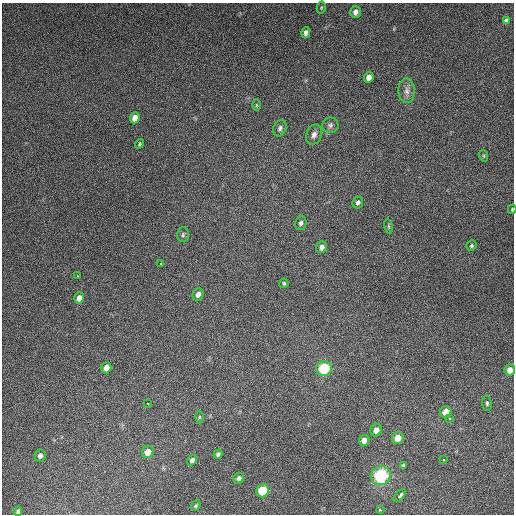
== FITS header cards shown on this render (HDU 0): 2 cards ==
NAXIS1  =                  512
NAXIS2  =                  512

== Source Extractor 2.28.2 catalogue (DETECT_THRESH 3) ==
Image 512 x 512 px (HDU 0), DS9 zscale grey, 1 PNG px = 1 image px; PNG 516 x 516 px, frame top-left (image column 1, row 512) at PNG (2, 3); each listed source drawn as its Kron ellipse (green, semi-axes under 4 px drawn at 4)
Background 4900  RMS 310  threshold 925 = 3 sigma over >= 5 px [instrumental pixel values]
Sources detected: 49; all 49 listed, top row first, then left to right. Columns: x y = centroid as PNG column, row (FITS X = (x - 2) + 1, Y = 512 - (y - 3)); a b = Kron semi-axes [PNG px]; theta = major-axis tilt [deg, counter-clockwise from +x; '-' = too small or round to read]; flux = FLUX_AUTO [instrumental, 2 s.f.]
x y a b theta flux
321 8 6 4 78 2.6e+04
355 12 6 5 - 9.6e+04
506 21 4 4 - 4.1e+04
306 32 5 4 - 7.4e+04
369 77 5 4 - 1.3e+05
407 91 12 8 -88 1.2e+05
256 105 5 3 - 2.3e+04
135 118 5 4 - 1.5e+05
330 125 8 7 - 6.7e+04
280 128 8 6 64 6.0e+04
314 135 10 7 68 1.0e+05
139 144 5 4 - 2.8e+04
484 156 6 3 -71 2.3e+04
358 202 6 5 - 5.4e+04
512 209 5 3 - 2.2e+04
301 223 7 5 76 5.7e+04
389 226 7 4 -81 3.2e+04
183 235 7 6 - 4.3e+04
471 246 5 5 - 3.2e+04
322 247 6 5 - 8.4e+04
161 263 3 3 - 2.1e+04
77 276 3 2 - 3.7e+04
284 283 5 4 - 3.1e+04
198 294 6 5 - 8.9e+04
79 298 6 5 - 1.1e+05
106 368 6 5 - 1.5e+05
324 369 8 7 - 1.1e+06
510 370 5 5 - 1.6e+05
147 403 3 2 - 2.0e+04
487 403 7 5 -84 3.9e+04
446 412 6 5 - 2.0e+05
199 417 6 4 89 2.6e+04
449 418 4 3 - 3.0e+04
376 430 6 5 - 1.3e+05
398 438 6 5 - 2.3e+05
364 440 5 5 - 1.3e+05
148 452 6 5 - 1.9e+05
218 454 5 4 - 5.2e+04
40 456 6 5 - 7.6e+04
192 460 5 4 - 6.9e+04
443 460 3 2 - 2.2e+04
403 465 4 3 - 3.9e+04
381 476 10 9 - 1.6e+06
239 478 6 5 - 6.6e+04
263 491 7 6 - 6.9e+05
400 496 8 3 43 9.9e+04
196 506 5 4 - 3.1e+04
380 510 3 2 - 3.5e+04
18 511 5 3 - 3.8e+04
At the frame edge (FLAGS 8, measured only in part): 2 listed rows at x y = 512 209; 510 370